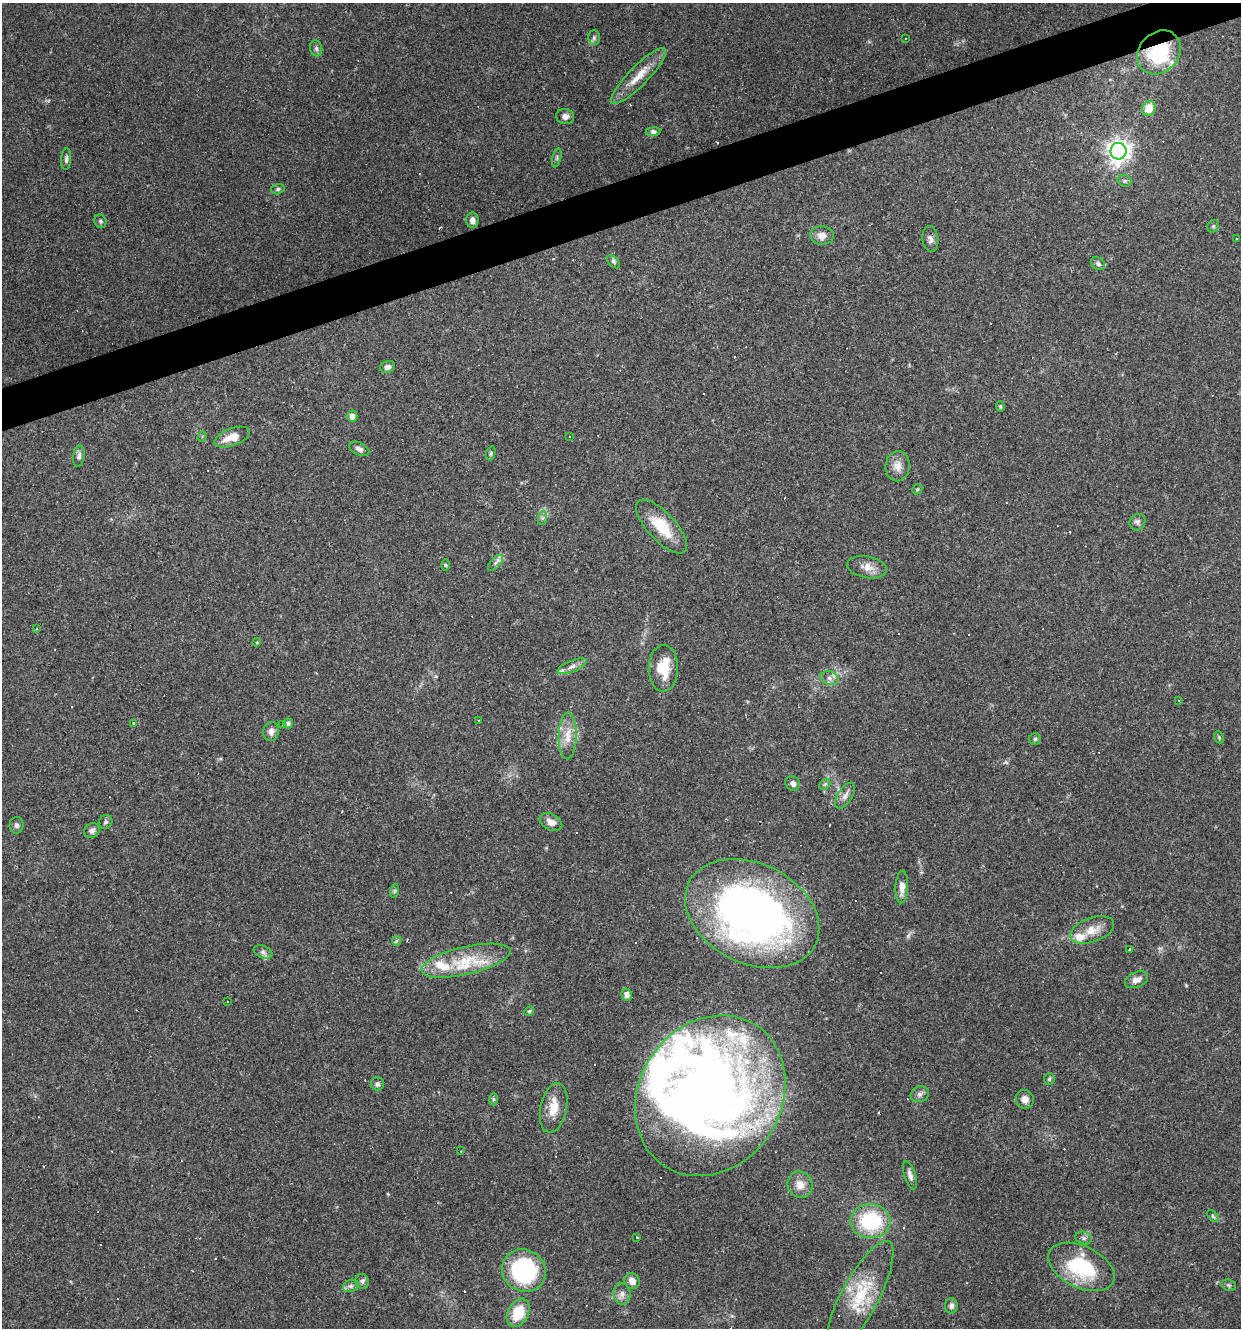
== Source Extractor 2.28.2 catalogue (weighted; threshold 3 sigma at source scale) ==
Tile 10 of 4 x 4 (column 2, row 3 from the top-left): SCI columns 1347-2585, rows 1327-2652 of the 5119 x 5304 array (HDU 1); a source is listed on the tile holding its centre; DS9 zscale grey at full resolution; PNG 1243 x 1330 px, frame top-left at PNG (2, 3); each listed source drawn as its Kron ellipse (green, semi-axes under 4 px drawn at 4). Shown black and unused: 3% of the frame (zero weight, under 3 of 4 exposures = <1% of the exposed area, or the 3 px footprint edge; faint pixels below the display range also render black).
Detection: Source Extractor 2.28.2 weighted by HDU 2 'WHT'; one run over the whole footprint, this tile lists its part. Background 0.101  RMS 0.0052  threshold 0.0234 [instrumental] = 3 sigma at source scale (4.5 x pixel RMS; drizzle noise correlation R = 1.50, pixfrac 1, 0.0396/0.0396 arcsec/px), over >= 5 px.
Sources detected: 152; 2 inside a brighter object's white glare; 46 cosmic-ray / hot-pixel residue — neither listed nor drawn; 9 inside a brighter listed object's ellipse — not listed separately; the other 95 listed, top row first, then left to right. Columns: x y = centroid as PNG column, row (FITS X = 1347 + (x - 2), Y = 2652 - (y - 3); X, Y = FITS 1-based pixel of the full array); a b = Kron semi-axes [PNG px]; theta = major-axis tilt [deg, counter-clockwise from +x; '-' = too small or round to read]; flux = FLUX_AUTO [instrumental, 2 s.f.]
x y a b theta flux
594 38 7 6 - 1.1
906 38 3 2 - 0.42
316 48 8 6 -76 1.3
1159 52 24 19 46 40
638 76 38 9 45 10
1149 108 8 6 62 8.7
565 116 9 7 -13 2.3
653 132 7 4 6 1.3
1118 151 8 8 - 330
557 158 10 4 77 1
66 159 11 5 87 1.5
1124 181 7 5 -20 1.2
278 189 7 5 16 0.98
472 220 8 6 -90 2.5
100 221 7 6 - 1.2
1213 226 6 5 - 0.81
822 235 12 9 -3 4.1
930 239 13 8 -81 2.3
1236 239 3 2 - 0.49
613 262 8 5 -47 1.1
1098 264 8 6 -35 1.4
388 367 7 6 - 1.8
1000 407 5 4 - 0.76
352 416 5 5 - 3.2
202 436 5 4 - 0.82
569 436 2 2 - 0.4
232 437 18 8 20 7.3
359 449 11 6 -25 2
491 453 7 4 72 0.8
79 456 10 5 80 1.8
898 466 15 12 83 5
917 489 5 4 - 0.77
542 518 7 4 88 1.1
1137 522 8 7 - 1.7
662 527 34 14 -47 18
495 563 10 5 47 1.5
445 565 6 4 -89 0.57
867 567 20 11 -10 5.5
36 628 3 3 - 0.44
257 642 4 4 - 0.58
572 666 15 5 22 2.9
663 668 23 14 89 15
829 678 9 6 -16 2.3
1178 700 3 3 - 0.76
478 720 2 2 - 0.4
134 723 3 3 - 1.1
283 724 3 3 - 1.1
288 724 5 5 - 1.2
271 732 9 8 - 2.8
568 736 23 9 89 7.1
1219 737 6 4 -69 0.74
1035 739 6 5 - 0.88
793 783 8 7 - 2
825 784 6 4 45 0.8
845 796 14 7 59 3
106 822 7 6 - 1.1
551 822 12 8 -29 3.7
16 825 8 7 - 1.6
92 830 8 7 - 2.4
902 887 16 6 87 4.7
394 891 7 4 72 0.79
752 913 70 50 -26 320
1092 930 23 12 20 8
397 941 5 4 - 1.3
1130 949 3 3 - 1.2
263 952 10 6 -22 1.7
466 961 46 14 13 21
1137 980 12 7 23 3.6
626 995 6 5 - 2.5
227 1001 3 2 - 0.42
529 1011 5 4 - 0.65
1049 1079 5 5 - 0.79
377 1084 7 6 - 1.4
920 1094 9 7 25 2
710 1096 84 71 57 510
493 1099 6 4 -89 0.8
1025 1099 9 9 - 3.4
554 1108 25 13 78 9
461 1151 3 3 - 0.53
910 1175 14 5 -73 2.4
800 1185 13 12 - 5.5
1213 1216 7 4 -46 0.85
871 1221 20 17 -4 37
637 1237 3 3 - 1.3
1084 1238 8 6 -16 1.6
1081 1267 35 21 -26 35
524 1271 22 20 -33 62
362 1281 7 6 - 1.4
632 1281 8 7 - 3.3
1229 1285 7 5 -20 1
351 1286 8 6 19 1.6
622 1294 11 8 -82 2.8
860 1297 63 18 62 27
951 1306 8 6 90 1.8
518 1313 15 10 63 13
Overlapping masked pixels (flux is a lower limit): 3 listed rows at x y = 1159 52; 752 913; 710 1096